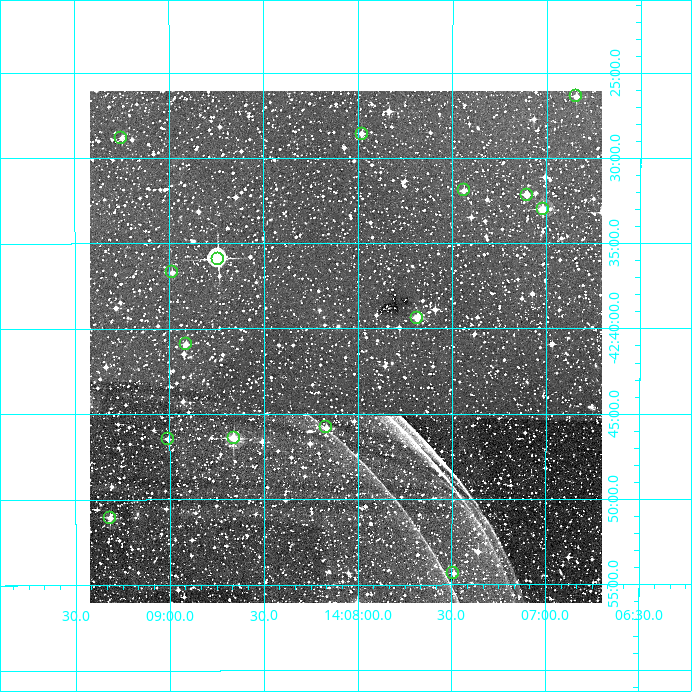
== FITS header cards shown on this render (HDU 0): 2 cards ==
NAXIS1  =                  512
NAXIS2  =                  512

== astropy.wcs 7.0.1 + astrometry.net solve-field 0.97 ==
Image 512 x 512 px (HDU 0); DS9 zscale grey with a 90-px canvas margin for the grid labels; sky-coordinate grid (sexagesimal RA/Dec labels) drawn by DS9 from the SOLVED WCS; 15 Tycho-2 reference stars matched to detected sources circled (green)
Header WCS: RA---TAN/DEC--TAN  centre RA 14:08:04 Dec -42:41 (212.02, -42.68 deg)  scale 3.52 arcsec/px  FOV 30.0' x 30.0'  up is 0 deg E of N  parity normal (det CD < 0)
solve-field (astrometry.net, Tycho-2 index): VERIFIED the header's WCS against the Tycho-2 star catalogue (verified at 2 index scales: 9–15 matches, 0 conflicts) and refined it, rather than solving blind
Solved WCS: RA---TAN-SIP/DEC--TAN-SIP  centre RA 14:08:04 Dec -42:41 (212.02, -42.68 deg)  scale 3.51 arcsec/px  FOV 30.0' x 30.0'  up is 0 deg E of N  parity normal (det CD < 0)
The solver's refit moves the header's centre by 0.93 arcsec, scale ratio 0.9994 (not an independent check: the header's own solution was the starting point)
Tycho-2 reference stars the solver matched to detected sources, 15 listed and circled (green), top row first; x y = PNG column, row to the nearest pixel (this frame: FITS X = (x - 90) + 1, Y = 512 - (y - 91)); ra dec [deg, ICRS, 3 dp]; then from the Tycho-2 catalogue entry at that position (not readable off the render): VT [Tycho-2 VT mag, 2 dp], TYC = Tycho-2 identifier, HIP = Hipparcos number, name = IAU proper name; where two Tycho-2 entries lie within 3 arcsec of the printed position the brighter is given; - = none
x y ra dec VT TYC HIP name
576 96 211.711 -42.440 10.93 7811-1289-1 - -
362 134 211.995 -42.476 11.38 7811-31-1 - -
121 138 212.313 -42.480 12.22 7811-245-1 - -
464 190 211.860 -42.532 11.38 7811-178-1 - -
527 195 211.776 -42.536 11.01 7811-1086-1 - -
543 209 211.755 -42.550 10.13 7811-132-1 - -
218 259 212.185 -42.599 8.73 7811-685-1 69104 -
172 272 212.246 -42.612 11.58 7811-988-1 - -
417 318 211.921 -42.656 11.03 7811-501-1 - -
186 344 212.228 -42.682 11.38 7811-728-1 - -
326 427 212.042 -42.763 11.51 7811-766-1 - -
234 438 212.165 -42.774 9.68 7811-438-1 - -
168 439 212.252 -42.775 11.48 7811-356-1 - -
110 518 212.329 -42.851 10.88 7811-378-1 - -
453 573 211.872 -42.906 11.29 7811-626-1 - -